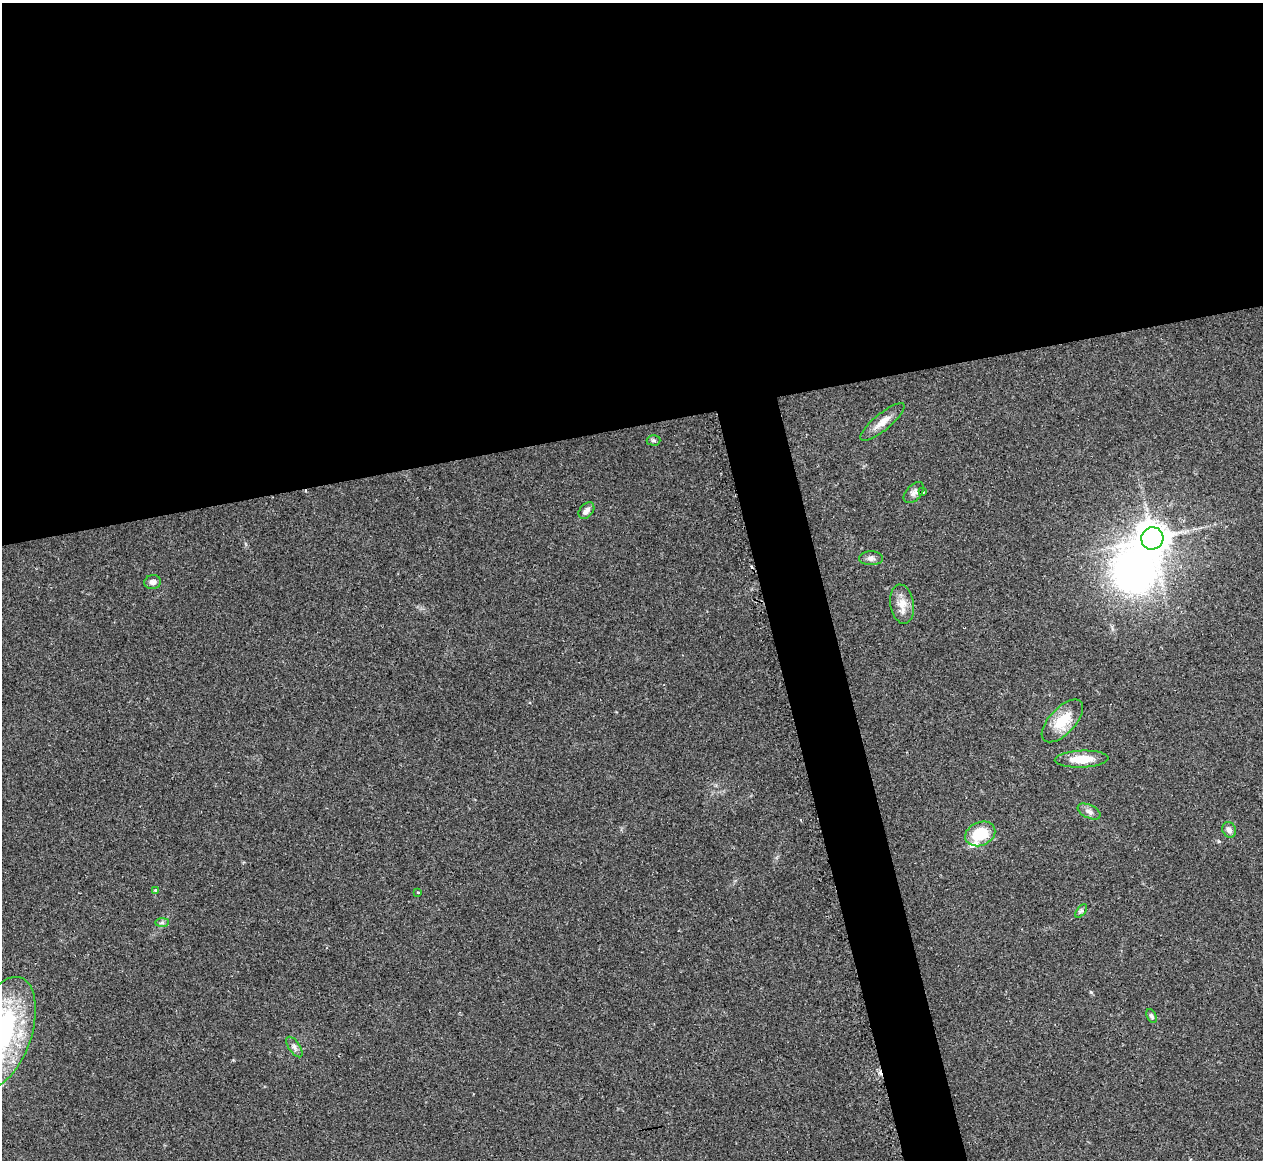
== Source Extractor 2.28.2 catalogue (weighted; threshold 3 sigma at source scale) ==
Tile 2 of 4 x 4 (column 2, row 1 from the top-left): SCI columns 1291-2551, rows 3733-4890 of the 5073 x 5080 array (HDU 1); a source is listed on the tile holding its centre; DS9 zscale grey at full resolution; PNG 1265 x 1162 px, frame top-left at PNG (2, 3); each listed source drawn as its Kron ellipse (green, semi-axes under 4 px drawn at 4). Shown black and unused: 40% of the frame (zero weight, under 2 of 3 exposures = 2% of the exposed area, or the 3 px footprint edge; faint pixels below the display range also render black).
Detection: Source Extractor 2.28.2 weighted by HDU 2 'WHT'; one run over the whole footprint, this tile lists its part. Background 0.059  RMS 0.0071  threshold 0.0318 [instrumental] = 3 sigma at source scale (4.5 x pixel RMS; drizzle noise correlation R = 1.50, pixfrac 1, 0.05/0.05 arcsec/px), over >= 5 px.
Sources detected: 26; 1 inside a brighter object's white glare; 3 cosmic-ray / hot-pixel residue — neither listed nor drawn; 1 inside a brighter listed object's ellipse — not listed separately; the other 21 listed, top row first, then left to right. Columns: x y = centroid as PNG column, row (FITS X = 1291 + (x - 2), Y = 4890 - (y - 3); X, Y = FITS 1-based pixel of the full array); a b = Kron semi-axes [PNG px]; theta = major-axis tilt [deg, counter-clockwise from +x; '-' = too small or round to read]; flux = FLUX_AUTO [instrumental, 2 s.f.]
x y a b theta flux
882 422 28 8 39 7.9
653 440 7 5 -1 1.3
923 492 3 3 - 1.2
914 493 12 7 47 3.1
586 511 9 6 49 3.2
1152 538 11 11 - 1000
871 558 12 7 0 2.8
153 582 8 7 - 3.1
902 604 20 11 -80 8.3
1062 721 27 13 47 19
1082 759 27 8 2 16
1089 811 12 6 -25 3.5
1229 830 8 6 -61 3
980 834 15 11 23 22
156 890 4 4 - 1.4
418 892 3 3 - 1.4
1081 911 8 4 52 1.4
162 922 7 4 1 1.4
1151 1016 7 4 -63 1.5
2 1033 58 29 71 130
294 1047 12 5 -56 2.6
Isophote crosses this tile's border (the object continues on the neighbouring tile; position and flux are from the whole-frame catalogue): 1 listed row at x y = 2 1033
Unlisted compact peaks at least as high as the median listed source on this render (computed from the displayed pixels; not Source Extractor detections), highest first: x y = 1091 992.